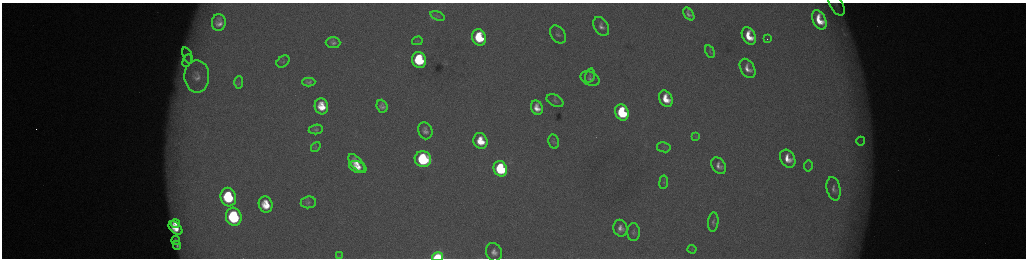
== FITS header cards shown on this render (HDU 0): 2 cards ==
NAXIS1  =                 2048 /fastest changing axis
NAXIS2  =                  512 /next to fastest changing axis

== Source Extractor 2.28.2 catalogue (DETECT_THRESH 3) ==
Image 2048 x 512 px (HDU 0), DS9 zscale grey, zoomed out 1/2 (1 PNG px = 2 x 2 image px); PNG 1028 x 260 px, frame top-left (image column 1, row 511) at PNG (2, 3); each listed source drawn as its Kron ellipse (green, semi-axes under 4 px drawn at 4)
Background 178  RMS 2.1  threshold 6.22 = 3 sigma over >= 5 px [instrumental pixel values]
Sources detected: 67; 6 cannot appear on this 1/2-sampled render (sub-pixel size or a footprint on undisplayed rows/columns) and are neither listed nor drawn; the other 61 listed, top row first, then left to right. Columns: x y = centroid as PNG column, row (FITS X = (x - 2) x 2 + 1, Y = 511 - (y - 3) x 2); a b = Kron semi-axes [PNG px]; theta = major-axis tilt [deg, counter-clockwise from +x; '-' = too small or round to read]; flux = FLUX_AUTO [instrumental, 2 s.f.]
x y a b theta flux
836 5 12 6 -60 1900
689 14 7 4 -54 1600
438 16 7 4 -18 850
819 20 10 6 -63 11000
219 23 8 7 - 3800
601 26 10 7 -58 2800
558 34 10 7 -55 1600
749 36 9 6 -62 11000
479 37 8 6 -72 22000
767 39 2 1 - 500
417 41 5 3 - 440
333 43 7 5 -2 1700
710 51 6 4 -61 710
188 55 9 4 -69 2000
187 60 7 4 68 1400
419 60 8 7 - 34000
283 61 7 5 39 1000
747 68 10 7 -60 4200
197 76 16 12 -90 5200
590 76 7 4 75 1000
590 79 10 6 -25 1900
239 82 6 4 88 840
309 82 6 4 1 1200
666 99 9 6 -64 9300
555 101 9 5 -28 1300
321 106 8 6 -76 9500
382 106 6 5 - 2100
537 108 7 5 -69 5100
622 112 8 6 -65 39000
316 129 7 4 8 1100
425 131 8 7 - 2400
695 136 4 3 - 390
480 141 8 7 - 11000
554 141 7 5 -76 940
861 141 4 2 - 350
316 147 5 4 - 590
664 147 7 5 -8 1100
423 159 8 8 - 56000
788 159 9 7 -60 6700
357 163 11 5 -49 6100
719 166 9 6 -56 3000
808 166 5 2 - 410
358 167 9 5 -19 6000
500 169 8 6 -67 49000
664 182 7 4 82 890
834 189 12 7 -77 2300
228 197 9 7 -75 34000
308 202 7 6 - 1100
266 205 8 7 - 9900
234 217 9 7 -74 59000
713 222 9 5 85 1500
175 223 5 3 - 3300
175 228 8 5 -43 8100
620 228 8 7 - 3300
634 232 9 6 89 1500
176 240 4 2 - 800
177 245 4 2 - 870
692 249 4 3 - 440
494 252 9 8 - 3400
340 255 4 2 - 390
438 257 6 4 13 38000
At the frame edge (FLAGS 8, measured only in part): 2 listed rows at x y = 836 5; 438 257
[6 sub-pixel or undisplayed-footprint detections neither listed nor drawn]